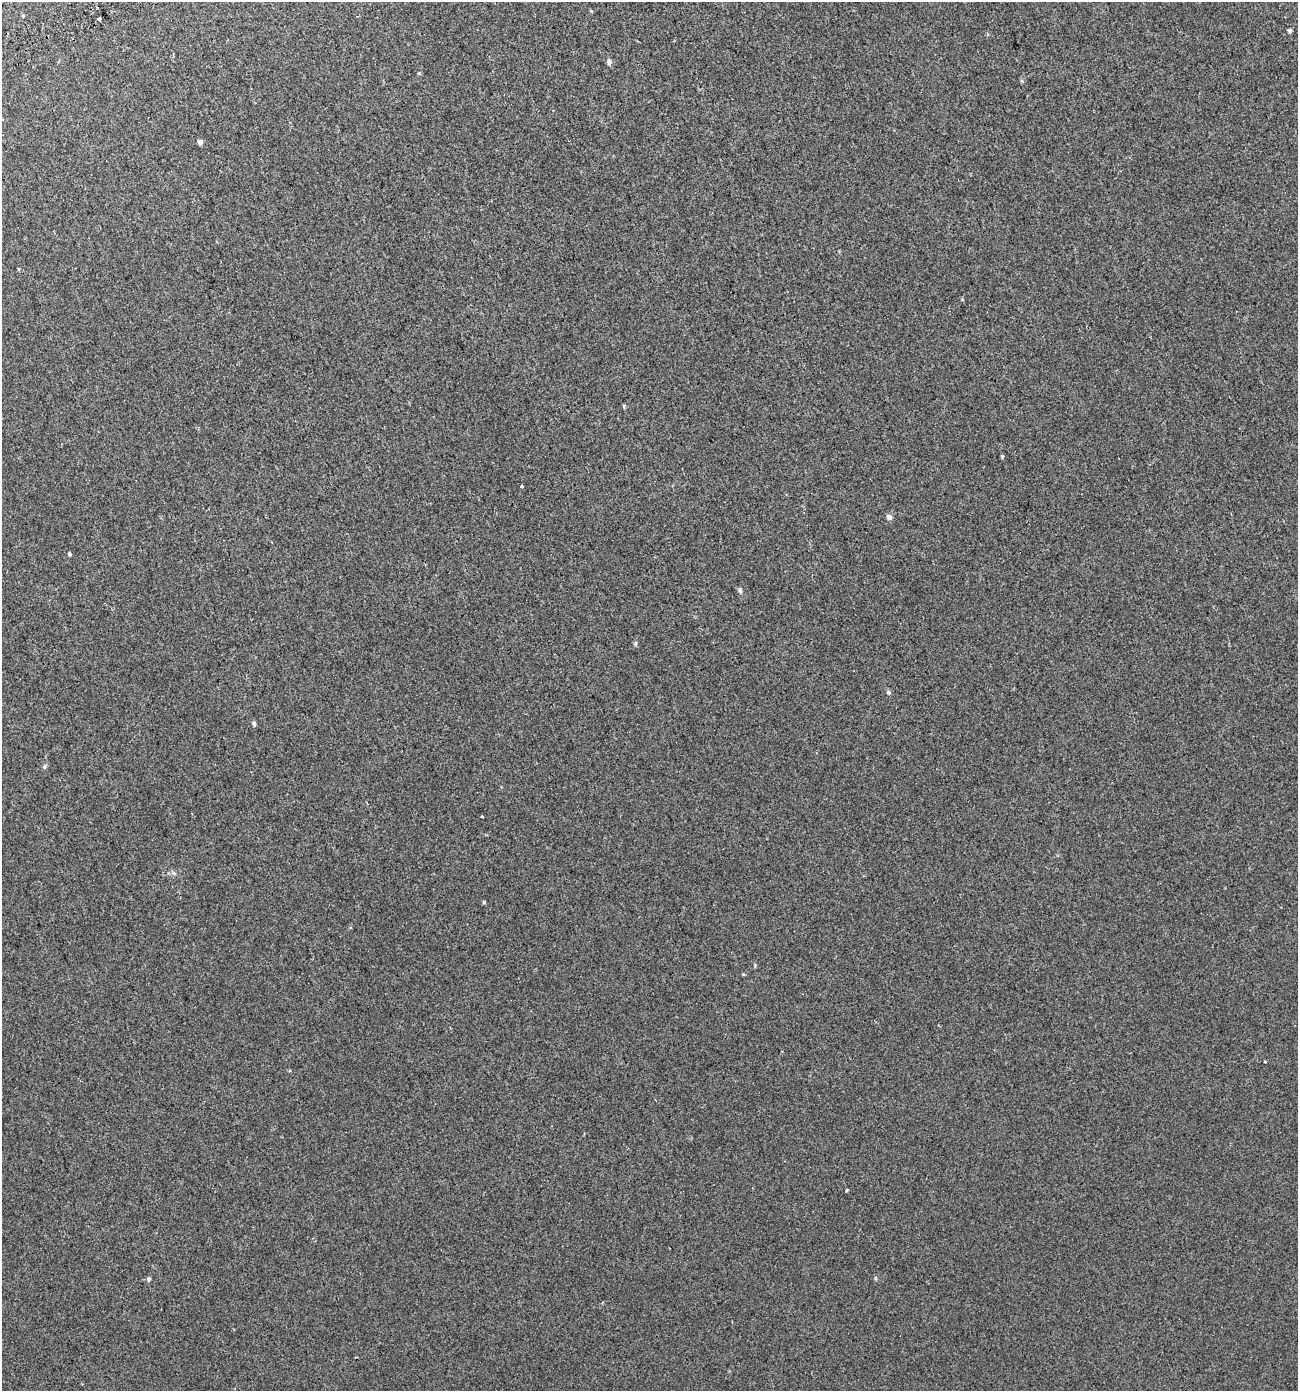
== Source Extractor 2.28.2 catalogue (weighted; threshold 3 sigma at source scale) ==
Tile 11 of 4 x 4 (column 3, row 3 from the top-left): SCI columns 2763-4058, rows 1448-2836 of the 5460 x 5672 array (HDU 1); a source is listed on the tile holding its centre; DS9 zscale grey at full resolution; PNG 1300 x 1393 px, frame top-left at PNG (2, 2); no overlay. Shown black and unused: <1% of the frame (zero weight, under 2 of 3 exposures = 3% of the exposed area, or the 3 px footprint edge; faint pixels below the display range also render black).
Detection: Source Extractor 2.28.2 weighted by HDU 2 'WHT'; one run over the whole footprint, this tile lists its part. Background 7.48e-05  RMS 0.0041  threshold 0.0185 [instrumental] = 3 sigma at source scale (4.5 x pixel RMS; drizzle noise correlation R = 1.50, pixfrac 1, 0.0396/0.0396 arcsec/px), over >= 5 px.
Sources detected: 18; all 18 listed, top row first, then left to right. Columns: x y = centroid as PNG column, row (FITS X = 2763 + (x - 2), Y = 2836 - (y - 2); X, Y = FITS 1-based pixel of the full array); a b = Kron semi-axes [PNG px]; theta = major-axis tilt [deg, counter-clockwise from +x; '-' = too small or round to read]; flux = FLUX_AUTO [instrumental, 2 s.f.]
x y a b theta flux
99 18 4 3 - 2.9
1290 30 5 5 - 0.68
609 62 7 6 - 0.95
553 110 3 2 - 0.35
200 142 6 5 - 1.2
623 406 4 4 - 0.65
1002 457 5 4 - 0.4
522 486 4 3 - 1.7
889 517 7 7 - 1.2
70 554 4 3 - 1.2
740 590 6 5 - 0.69
888 692 6 5 - 0.73
254 723 6 5 - 0.78
44 766 6 5 - 0.63
482 816 3 2 - 0.39
1265 1062 3 3 - 0.35
846 1191 3 3 - 1.8
148 1279 6 5 - 0.7
Unlisted compact peaks at least as high as the median listed source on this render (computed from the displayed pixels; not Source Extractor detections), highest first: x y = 484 902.